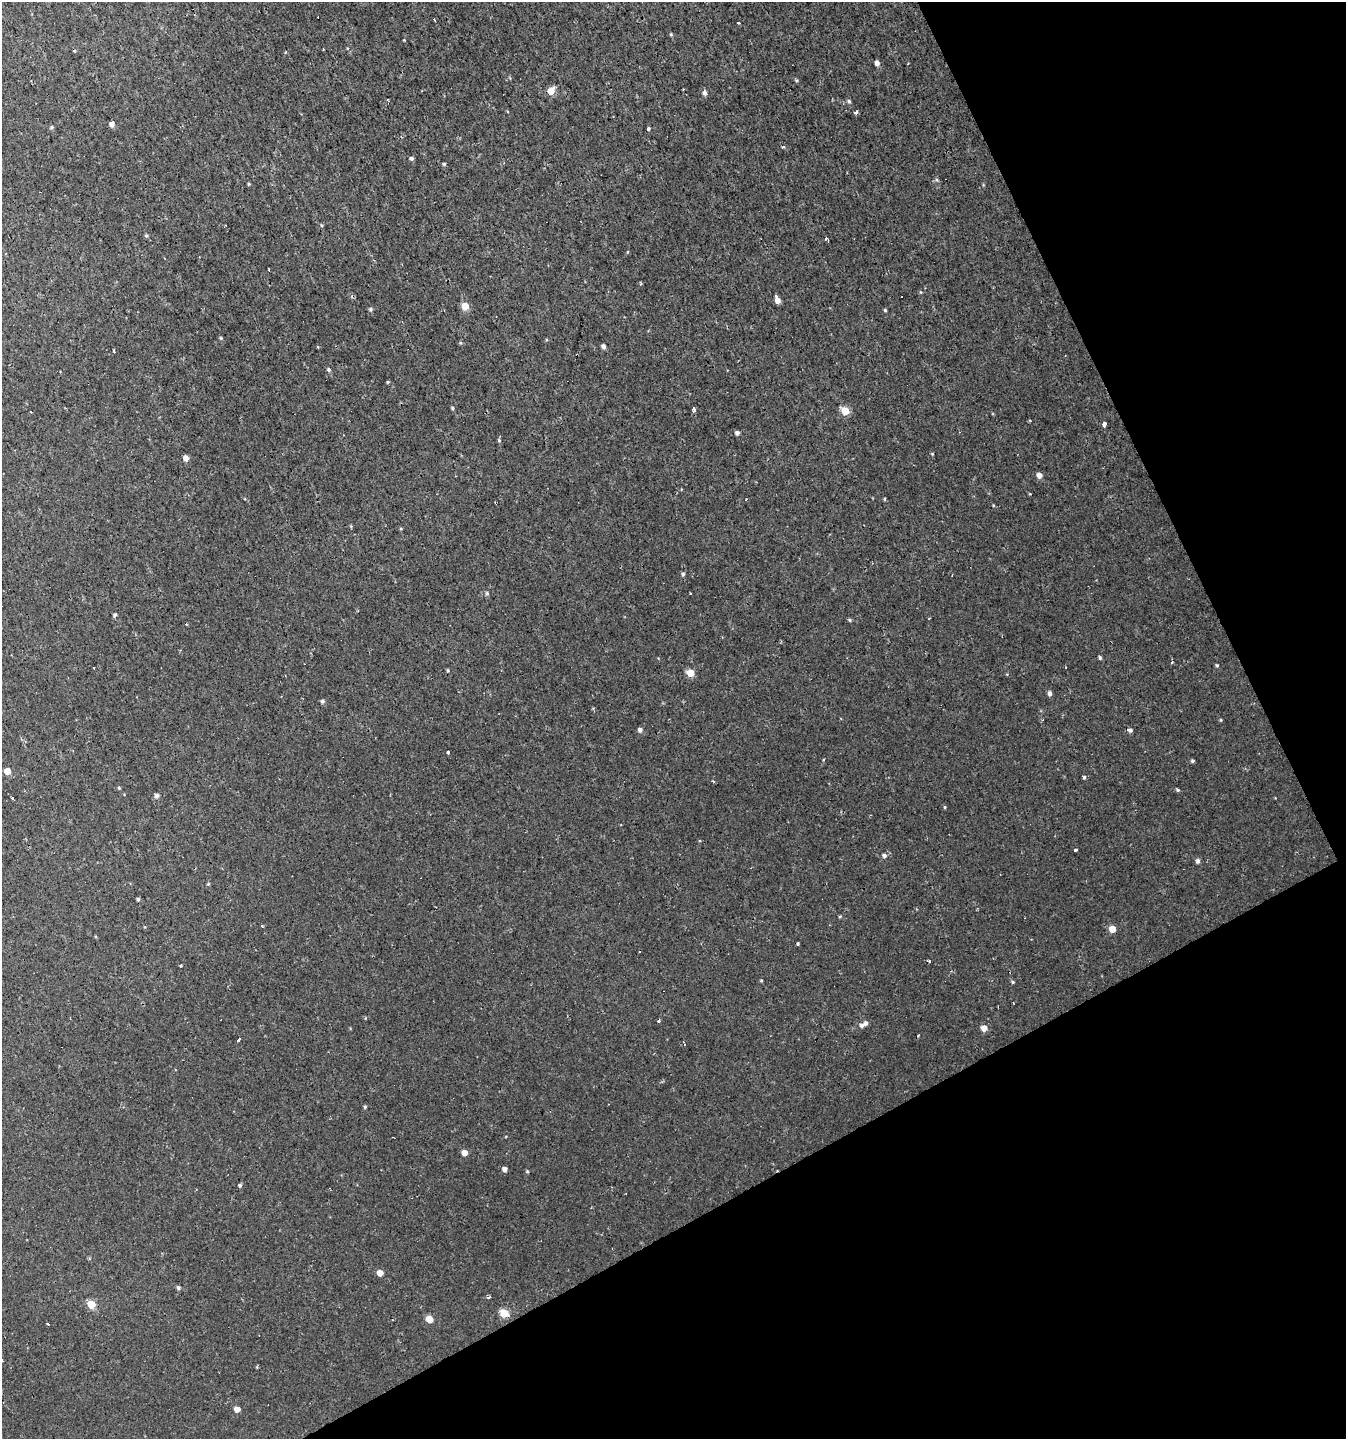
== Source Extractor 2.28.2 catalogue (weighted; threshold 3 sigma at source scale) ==
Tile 12 of 4 x 4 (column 4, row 3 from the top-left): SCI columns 4190-5533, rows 1438-2874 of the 5629 x 5748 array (HDU 1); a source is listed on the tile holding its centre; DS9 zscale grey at full resolution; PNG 1348 x 1441 px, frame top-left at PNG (2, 2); no overlay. Shown black and unused: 25% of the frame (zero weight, under 2 of 3 exposures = <1% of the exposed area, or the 3 px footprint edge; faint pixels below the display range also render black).
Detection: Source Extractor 2.28.2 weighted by HDU 2 'WHT'; one run over the whole footprint, this tile lists its part. Background 0.00239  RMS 0.0018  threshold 0.00792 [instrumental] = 3 sigma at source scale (4.5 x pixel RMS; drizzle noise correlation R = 1.50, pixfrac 1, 0.0396/0.0396 arcsec/px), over >= 5 px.
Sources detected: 106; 13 cosmic-ray / hot-pixel residue — not listed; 1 inside a brighter listed object's ellipse — not listed separately; the other 92 listed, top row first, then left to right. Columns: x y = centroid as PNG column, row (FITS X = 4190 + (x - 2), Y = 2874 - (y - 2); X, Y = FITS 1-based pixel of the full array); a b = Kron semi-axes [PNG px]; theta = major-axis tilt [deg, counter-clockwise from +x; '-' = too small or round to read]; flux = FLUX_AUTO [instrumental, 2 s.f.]
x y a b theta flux
434 19 3 2 - 0.15
738 23 3 3 - 0.62
671 34 4 4 - 0.19
877 63 4 4 - 0.87
551 91 6 5 - 2.6
704 93 6 5 - 0.53
388 100 4 2 - 0.14
849 101 5 4 - 0.27
856 112 4 3 - 0.78
111 124 4 4 - 0.85
51 127 5 4 - 0.25
649 129 3 3 - 0.72
783 147 4 3 - 0.23
411 158 5 4 - 0.33
444 164 4 4 - 0.23
937 180 5 4 - 0.24
248 184 3 3 - 0.2
321 225 5 3 - 0.17
146 236 5 5 - 0.22
826 238 3 3 - 1
777 300 6 4 -65 1.2
465 306 5 5 - 3.3
370 309 5 5 - 0.32
885 310 4 3 - 0.25
221 338 4 4 - 0.19
603 346 5 4 - 0.56
113 351 4 3 - 0.43
328 370 5 4 - 0.3
388 382 4 3 - 0.16
452 408 4 3 - 0.24
694 409 4 3 - 1.7
845 411 5 5 - 3.9
1104 424 4 3 - 2.8
737 433 5 4 - 0.51
499 440 5 4 - 0.21
932 454 4 3 - 0.16
186 458 5 4 - 1.1
1039 475 5 5 - 0.99
884 499 4 3 - 0.16
683 574 5 4 - 0.28
487 593 5 4 - 0.28
115 615 4 4 - 0.37
850 620 4 3 - 0.26
1100 658 4 3 - 0.3
1217 665 4 3 - 0.2
93 668 3 3 - 0.43
448 670 4 3 - 0.2
690 673 5 5 - 3.2
1050 693 5 4 - 0.58
322 701 5 5 - 0.37
1221 720 5 3 - 0.16
640 730 5 4 - 0.54
1130 730 5 5 - 0.46
448 752 4 3 - 1.4
1192 761 4 4 - 0.28
7 771 5 4 - 2.3
1084 777 4 4 - 0.22
713 781 3 3 - 0.25
119 788 4 4 - 0.18
1178 790 4 4 - 0.21
157 796 5 4 - 0.61
12 798 3 3 - 1.6
945 807 5 3 - 0.16
1075 850 3 3 - 0.42
884 855 5 5 - 0.44
1198 861 6 5 - 0.46
208 884 5 3 - 0.16
138 899 4 3 - 0.26
840 917 5 3 - 0.17
262 926 3 3 - 0.26
1112 929 5 5 - 2.2
798 944 3 3 - 0.46
929 961 4 3 - 0.2
181 965 3 3 - 0.42
761 980 3 3 - 0.16
1013 982 4 4 - 0.21
862 1025 6 5 - 0.56
984 1028 5 5 - 1.7
239 1040 4 3 - 0.56
365 1107 4 3 - 0.25
464 1153 5 4 - 1.4
505 1169 4 4 - 0.8
527 1171 4 4 - 0.18
240 1185 5 4 - 0.31
380 1273 5 4 - 1.5
178 1288 4 4 - 0.37
488 1297 6 3 0 0.37
91 1304 5 5 - 5.1
504 1313 7 5 -31 4.9
429 1319 5 5 - 2.4
48 1323 3 3 - 0.65
237 1409 5 4 - 1.4